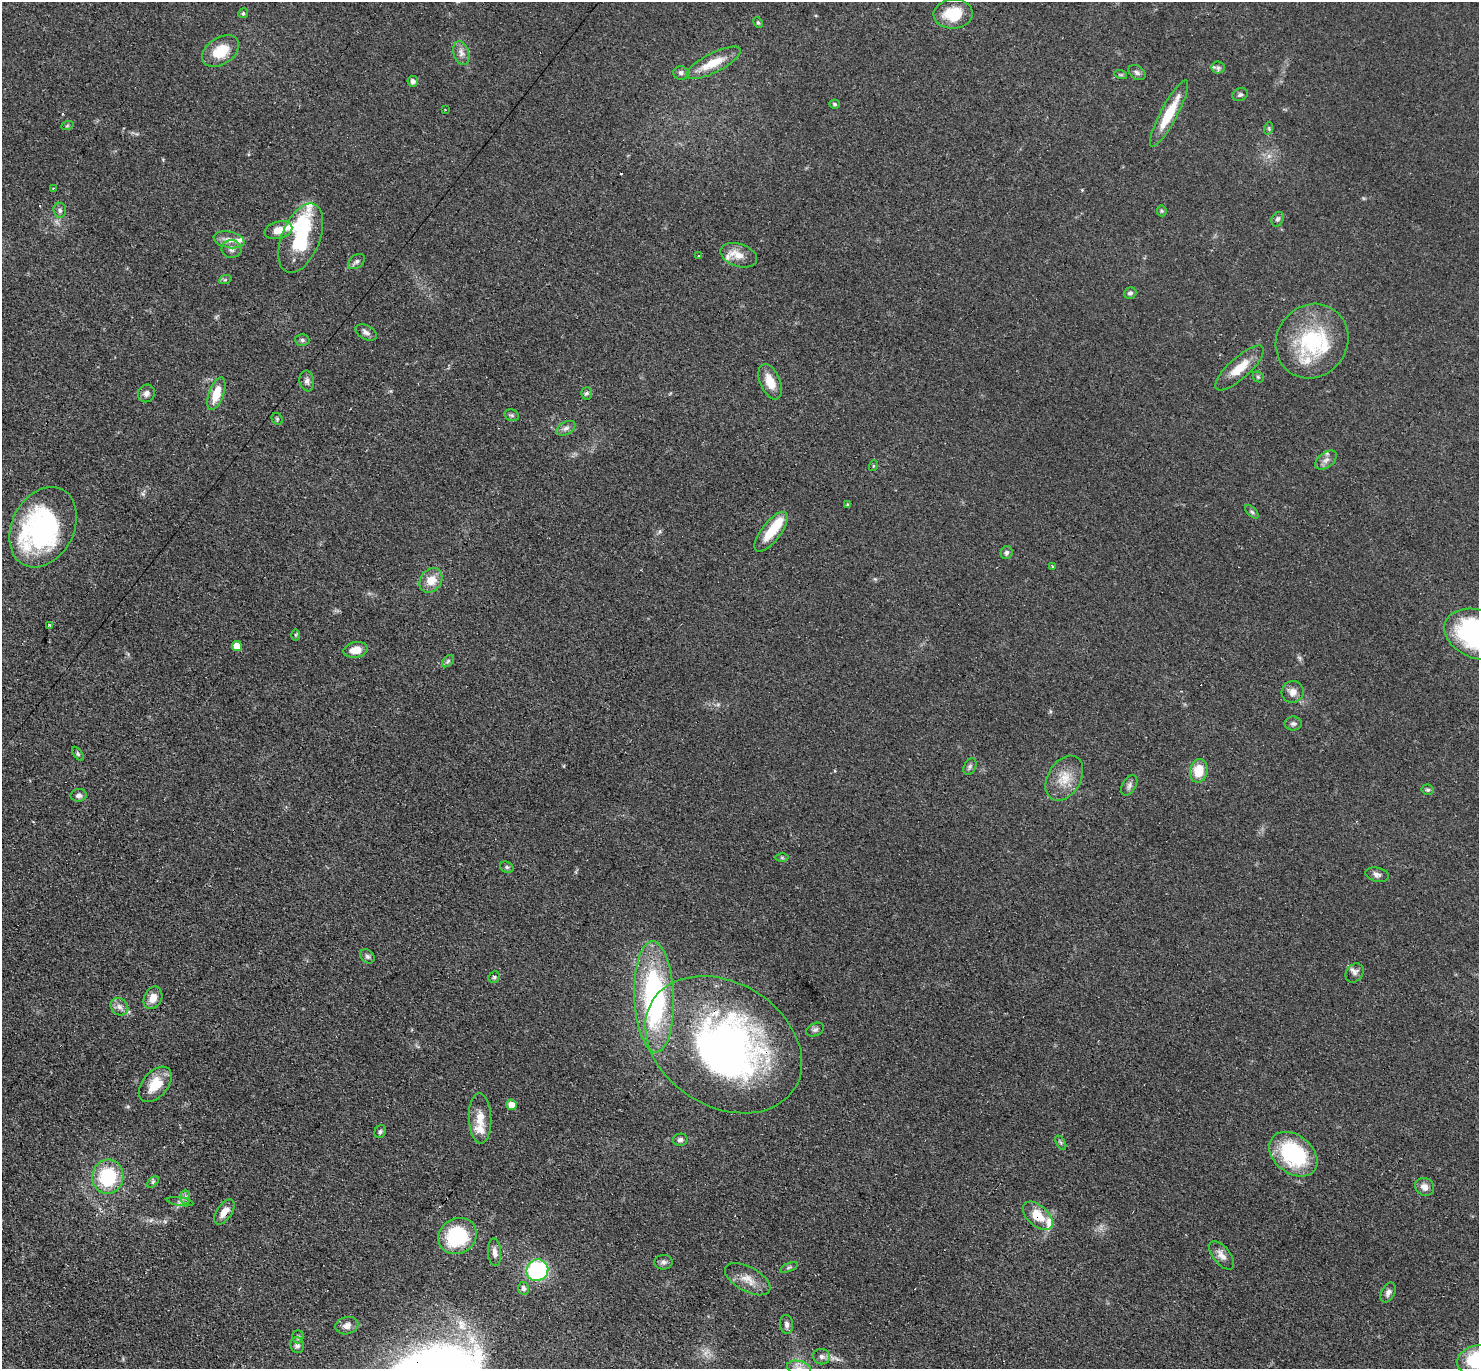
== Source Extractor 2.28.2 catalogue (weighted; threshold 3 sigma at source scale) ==
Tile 7 of 4 x 4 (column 3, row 2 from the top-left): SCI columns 3085-4561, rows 3032-4398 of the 6087 x 6078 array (HDU 1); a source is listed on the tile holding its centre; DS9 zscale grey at full resolution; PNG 1481 x 1371 px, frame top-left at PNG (2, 2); each listed source drawn as its Kron ellipse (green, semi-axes under 4 px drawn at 4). Shown black and unused: <1% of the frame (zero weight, under 3 of 4 exposures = <1% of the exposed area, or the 3 px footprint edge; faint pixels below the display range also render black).
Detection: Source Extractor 2.28.2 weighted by HDU 2 'WHT'; one run over the whole footprint, this tile lists its part. Background 0.0608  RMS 0.0056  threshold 0.0254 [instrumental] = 3 sigma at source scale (4.5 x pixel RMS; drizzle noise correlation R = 1.50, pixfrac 1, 0.05/0.05 arcsec/px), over >= 5 px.
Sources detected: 119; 1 too faint to see at this stretch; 3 inside a brighter object's white glare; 2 cosmic-ray / hot-pixel residue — neither listed nor drawn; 5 inside a brighter listed object's ellipse — not listed separately; the other 108 listed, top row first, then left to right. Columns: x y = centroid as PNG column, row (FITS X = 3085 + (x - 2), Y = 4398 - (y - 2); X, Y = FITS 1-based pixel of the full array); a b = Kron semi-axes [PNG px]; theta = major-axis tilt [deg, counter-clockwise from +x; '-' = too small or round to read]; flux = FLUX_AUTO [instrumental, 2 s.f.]
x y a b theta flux
243 13 5 4 - 1
953 14 19 14 3 18
758 22 6 4 -63 0.79
220 51 20 13 34 15
461 53 12 7 -72 3.1
714 63 30 9 27 12
1218 67 6 6 - 1.7
681 73 7 7 - 1.8
1137 73 9 6 -33 1.8
1121 75 6 4 -18 0.72
413 81 5 5 - 2
1240 95 8 6 26 1.3
835 104 5 4 - 0.92
445 110 4 2 - 0.5
1169 114 37 8 62 19
67 126 6 4 19 0.75
1269 128 6 4 74 0.83
53 188 3 3 - 0.65
60 210 7 6 - 1.6
1162 211 5 5 - 0.74
1278 219 8 5 60 1.4
278 230 14 8 15 6.1
301 238 36 19 68 31
229 240 15 8 -11 4.8
232 249 10 9 - 2.9
698 255 3 3 - 1.3
739 255 19 11 -18 7.3
356 262 9 6 38 1.7
225 280 6 4 19 0.82
1130 293 6 5 - 1.5
366 332 12 7 -27 2.3
302 340 7 6 - 1.3
1312 341 38 35 54 49
1239 368 31 10 42 11
1258 377 6 5 - 0.86
307 381 10 7 -81 2.1
770 382 19 10 -67 9.1
146 393 9 8 - 2.5
587 393 6 5 - 1.2
216 394 17 7 70 11
512 415 7 5 -20 1.1
277 419 6 5 - 0.82
566 428 10 6 29 2.1
1326 460 12 7 38 3.1
873 466 5 3 - 0.55
848 505 3 3 - 0.99
1252 512 8 4 -44 1.1
43 527 42 31 62 99
771 532 24 9 52 15
1007 553 6 6 - 1.4
1052 566 3 3 - 1.2
431 580 13 10 55 7.4
50 625 3 2 - 0.92
1476 634 33 24 -22 100
295 635 6 4 90 0.75
237 646 5 5 - 6.3
356 650 12 7 11 6.9
448 661 7 4 45 1
1293 692 11 10 - 3.9
1293 724 8 7 - 1.6
78 754 8 4 -55 0.95
970 767 9 5 64 1.4
1199 771 12 9 79 12
1064 778 24 16 59 11
1129 785 11 6 60 1.9
1428 790 6 5 - 1
79 795 8 6 3 1.9
782 858 6 4 -1 0.83
507 867 7 5 -21 1.1
1377 875 12 7 -13 2.2
367 956 8 6 -45 1.5
1355 973 10 8 51 2.3
494 977 6 5 - 1
654 997 55 20 -88 110
153 998 12 9 64 5.4
119 1007 9 8 - 2.8
815 1030 9 6 24 1.7
724 1045 84 62 -32 260
155 1084 20 12 49 13
511 1105 5 5 - 6
480 1118 25 11 -87 8.2
380 1132 7 5 59 1.1
680 1140 7 6 - 1.9
1061 1143 8 4 -59 1.1
1293 1154 27 19 -38 49
108 1177 17 15 81 35
153 1182 7 4 45 1
1425 1187 10 8 -33 3.3
186 1197 7 4 -90 1.4
180 1202 13 3 -8 1.3
224 1212 14 7 55 5.7
1038 1216 18 10 -42 12
457 1236 20 17 31 37
495 1252 14 6 -86 3.1
1222 1255 17 8 -50 4.2
663 1262 9 7 3 1.8
789 1267 9 4 22 0.97
537 1270 11 10 - 62
748 1279 25 12 -29 7.8
523 1288 6 5 - 1.9
1388 1292 11 6 63 2.2
787 1324 9 6 -84 2.2
347 1326 12 8 16 3.5
298 1337 7 5 89 1.1
297 1345 8 7 - 2.2
822 1357 8 7 - 2.2
1478 1360 21 14 11 40
799 1368 12 7 -14 4.1
Overlapping masked pixels (flux is a lower limit): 4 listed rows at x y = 1169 114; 724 1045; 224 1212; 1038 1216
Isophote crosses this tile's border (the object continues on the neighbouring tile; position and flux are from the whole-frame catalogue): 4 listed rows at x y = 43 527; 1476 634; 1478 1360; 799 1368